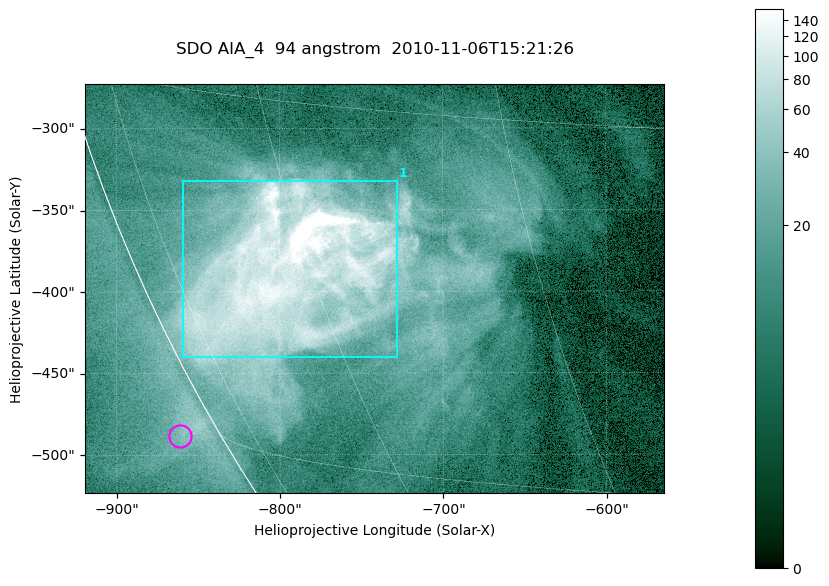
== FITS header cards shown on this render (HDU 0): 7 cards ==
TELESCOP= 'SDO     '           /
INSTRUME= 'AIA_4   '           /
WAVELNTH=                   94 /
WAVEUNIT= 'angstrom'           /
DATE-OBS= '2010-11-06T15:21:26.12' /
CTYPE1  = 'HPLN-TAN'           /
CTYPE2  = 'HPLT-TAN'           /

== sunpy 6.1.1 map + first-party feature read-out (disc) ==
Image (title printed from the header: SDO AIA_4  94 angstrom  2010-11-06T15:21:26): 591 x 417 px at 0.6 arcsec/px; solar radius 968 arcsec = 1614 px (partial field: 2.7% of the solar disc is inside the frame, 89% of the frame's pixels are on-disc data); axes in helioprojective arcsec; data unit not stated in the header (colour bar unlabelled)
Pointing: header CRPIX1/2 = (2053.81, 2042.90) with CRVAL1/2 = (0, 0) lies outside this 591 x 417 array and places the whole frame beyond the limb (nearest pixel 1.36 R_sun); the SolarSoft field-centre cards XCEN/YCEN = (-741.7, -398.2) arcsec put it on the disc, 768 arcsec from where CRPIX/CRVAL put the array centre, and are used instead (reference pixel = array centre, CRVAL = XCEN/YCEN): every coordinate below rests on XCEN/YCEN
Orientation: roll -0.138 deg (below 1 deg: not rotated)
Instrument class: DISC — disc imager (sunpy class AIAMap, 94 A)
Bright regions (active regions / flare kernels): reference = the on-disc median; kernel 5 px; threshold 5 sigma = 55.2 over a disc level ~10.4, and >= 1.15x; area >= 246 px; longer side >= 5 px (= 3 arcsec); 1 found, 1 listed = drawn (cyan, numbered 1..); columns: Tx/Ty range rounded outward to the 2 arcsec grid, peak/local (2 s.f.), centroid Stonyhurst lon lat
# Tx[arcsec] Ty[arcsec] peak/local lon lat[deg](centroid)
1 -860..-728 -440..-332 34 -62 -22
Off-limb structures (1.02-1.3 R_sun): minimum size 123 px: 1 found; the strongest spans PA ~120 deg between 1.02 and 1.03 R_sun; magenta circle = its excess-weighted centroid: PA ~120 deg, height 1.02 R_sun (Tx ~-862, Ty ~-488 arcsec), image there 1.8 x the reference